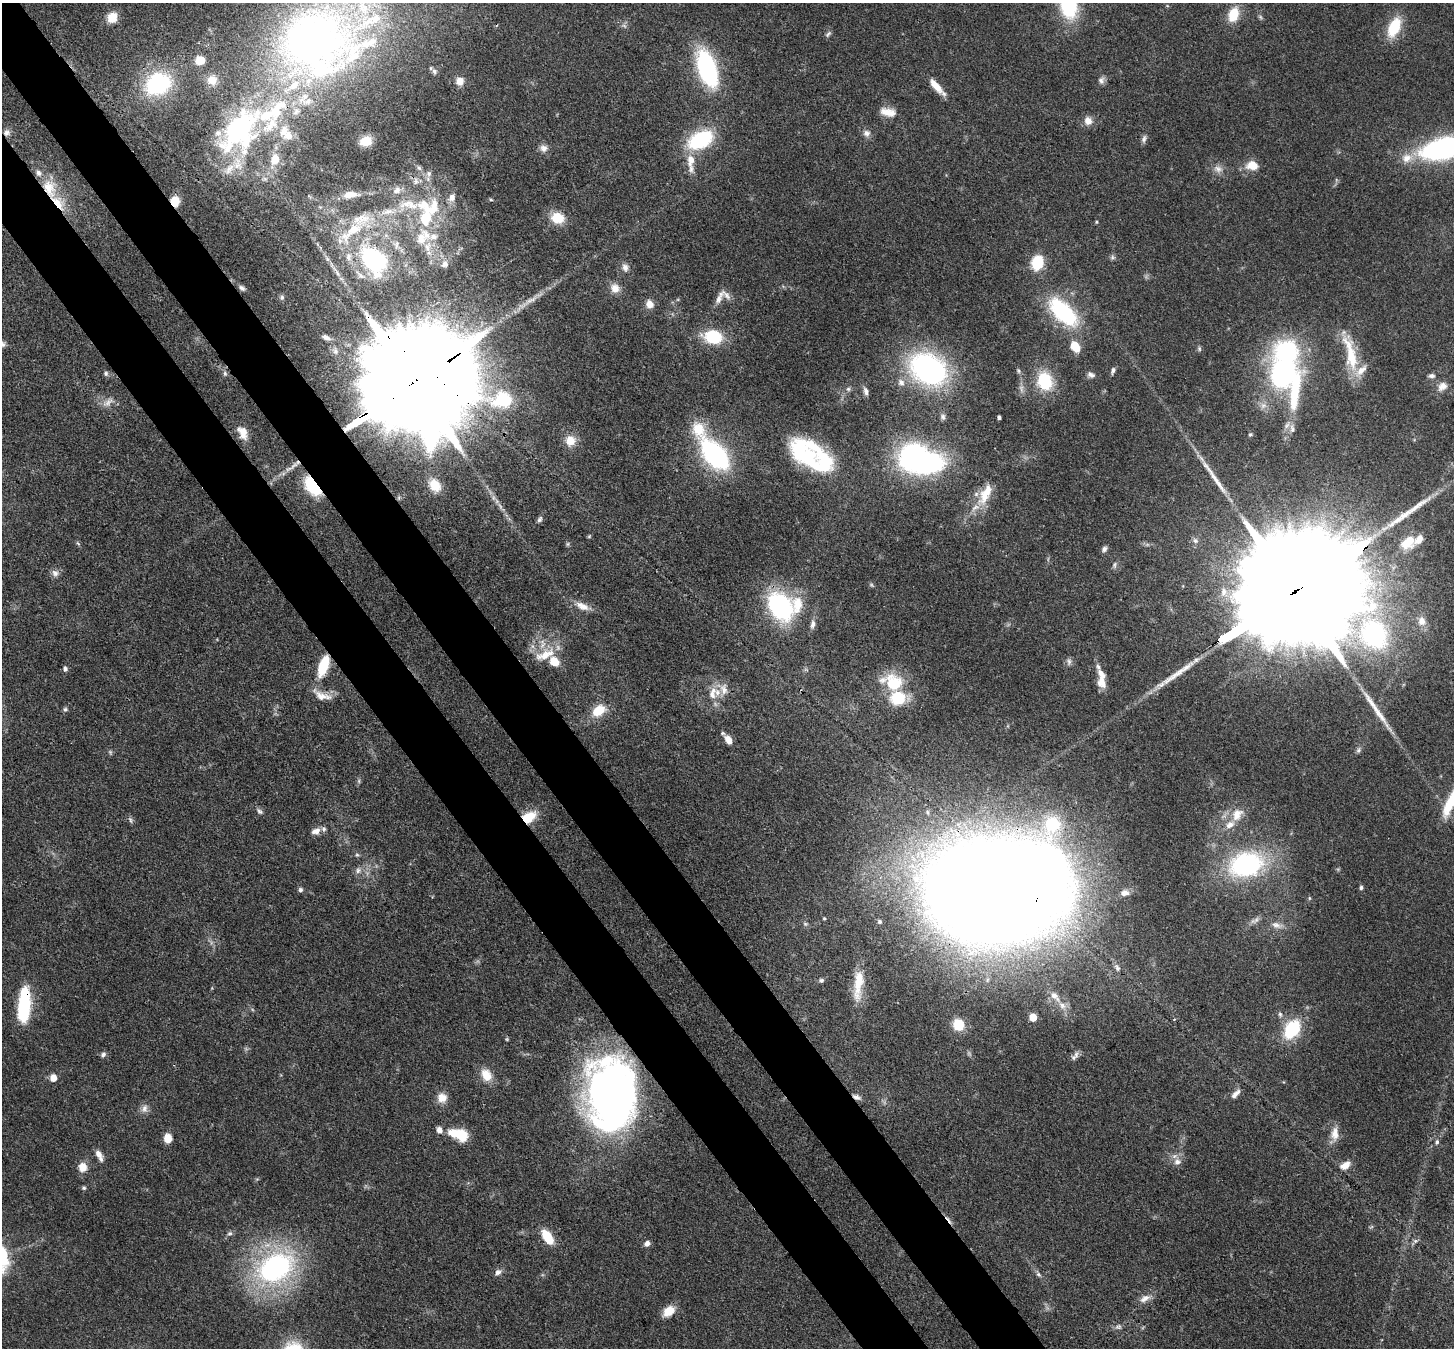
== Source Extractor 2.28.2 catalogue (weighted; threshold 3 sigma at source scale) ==
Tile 11 of 4 x 4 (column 3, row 3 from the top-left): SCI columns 2984-4435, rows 1692-3037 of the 5967 x 5939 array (HDU 1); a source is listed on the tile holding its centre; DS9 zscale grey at full resolution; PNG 1456 x 1350 px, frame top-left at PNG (2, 3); no overlay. Shown black and unused: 9% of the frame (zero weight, under 3 of 4 exposures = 7% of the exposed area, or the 3 px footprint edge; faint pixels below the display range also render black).
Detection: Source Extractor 2.28.2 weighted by HDU 2 'WHT'; one run over the whole footprint, this tile lists its part. Background 0.0985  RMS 0.0041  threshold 0.0186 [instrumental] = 3 sigma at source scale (4.5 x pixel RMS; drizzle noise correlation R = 1.50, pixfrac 1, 0.05/0.05 arcsec/px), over >= 5 px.
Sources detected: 223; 2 too faint to see at this stretch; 7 inside a brighter object's white glare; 1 cosmic-ray / hot-pixel residue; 2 long thin detections or spike segments (spike, bleed or trail) — not listed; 37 inside a brighter listed object's ellipse — not listed separately; the other 174 listed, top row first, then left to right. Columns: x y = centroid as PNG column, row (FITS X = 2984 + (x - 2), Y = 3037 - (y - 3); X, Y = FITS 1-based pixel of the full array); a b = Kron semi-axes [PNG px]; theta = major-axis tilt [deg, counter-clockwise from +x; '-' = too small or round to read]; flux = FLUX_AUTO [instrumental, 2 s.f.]
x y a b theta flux
1069 6 26 17 -79 31
1233 15 15 10 71 9.9
112 17 10 8 62 8.1
624 26 7 4 -20 0.81
1394 27 21 12 67 15
828 34 10 5 50 0.94
311 38 98 65 -9 220
200 60 8 7 - 7.8
707 68 31 15 -72 63
434 71 8 7 - 1.2
212 80 13 13 - 4.8
1101 80 10 8 -87 1.6
460 81 10 9 - 3.3
158 84 20 15 24 54
937 87 24 7 -48 5.8
296 112 11 6 44 1.5
888 112 20 10 -12 5.4
1088 121 11 10 - 3.4
239 130 50 33 51 84
284 132 17 12 62 5.3
7 133 9 8 - 1.9
866 133 10 9 - 2.1
1144 139 11 6 78 1.4
700 140 23 14 28 35
366 141 11 9 21 5.8
543 148 10 10 - 2.3
1445 148 44 18 14 92
275 159 14 11 75 5.8
691 160 18 10 86 6.1
1252 165 10 8 -8 7.2
419 168 8 5 -53 1.1
1218 169 13 9 -25 2.9
416 181 11 7 79 2
49 188 28 17 -70 14
397 190 12 9 42 2.9
350 194 17 8 7 4.8
491 200 5 3 - 0.48
175 201 9 7 -83 7.6
427 214 47 24 72 37
557 218 15 12 -16 9.8
1097 222 4 4 - 0.46
352 231 56 16 40 22
396 244 13 8 83 2.5
349 257 12 8 -85 3
1112 257 7 6 - 0.95
374 259 30 20 -50 55
1037 263 12 9 77 16
445 264 9 8 - 1.9
625 267 11 8 -82 2.2
337 273 7 4 -71 0.92
242 288 9 5 -36 1.2
615 288 12 11 - 3.9
282 297 7 5 77 0.92
719 297 23 7 60 3.2
649 304 10 9 - 3.5
1063 312 29 14 -44 48
713 337 17 13 -9 20
326 338 11 6 -28 1.7
1075 347 11 8 -54 8.3
1199 349 7 5 -71 0.78
1351 354 49 13 -76 18
928 369 30 22 -29 110
1113 370 7 5 73 1.3
1018 371 7 5 -57 0.74
106 373 7 6 - 0.92
225 373 7 5 -87 0.94
1283 374 24 20 76 68
1091 375 11 7 -24 1.7
1432 376 9 6 -5 1.3
1045 381 18 15 -73 19
901 382 10 9 - 2.4
412 383 71 24 32 28000
1442 386 14 11 39 3.6
848 389 6 6 - 0.97
866 391 11 6 -70 1.7
108 402 18 8 36 3.1
943 417 9 6 -65 1.2
999 417 4 3 - 1.1
1292 429 12 6 -89 1.9
242 433 19 11 -63 4.8
1250 434 5 4 - 0.58
570 441 12 12 - 5.9
715 454 31 16 -50 73
912 456 29 22 53 64
809 457 46 23 -50 31
435 485 15 11 -54 6.8
313 486 17 9 -52 27
985 494 37 14 63 12
500 506 10 4 -60 1.5
540 519 9 6 58 1.2
589 536 5 4 - 0.47
1195 541 8 6 -49 1.2
1408 542 19 13 39 8
78 543 8 3 -45 0.56
568 544 6 4 89 0.65
1104 549 7 6 - 1.4
1114 565 10 5 89 0.98
55 573 10 9 - 2
1224 592 14 9 80 4.2
1289 595 102 22 32 41000
582 606 21 9 -23 4.5
780 606 30 22 -57 54
1422 621 10 9 - 3.6
813 624 12 6 82 1.9
1374 634 33 28 -56 61
545 655 29 14 23 11
1069 662 10 6 84 1.2
323 666 19 8 70 19
65 669 7 6 - 1.1
1102 680 19 10 88 5.3
892 683 19 14 -20 20
724 689 16 9 -88 3.5
712 693 20 11 79 5.9
322 695 27 11 -20 5.5
898 698 17 15 15 14
65 709 6 6 - 0.84
599 710 11 8 37 13
728 740 10 7 -56 3.9
1358 750 9 5 69 1
359 781 6 4 -73 0.64
1451 802 39 10 65 15
259 811 9 6 -44 1.2
1237 814 20 14 60 7.1
528 817 14 9 32 12
130 820 9 4 -71 0.93
316 831 12 8 16 2.9
357 855 6 5 - 0.69
1246 864 30 21 15 65
358 870 9 7 58 1.7
1361 888 5 5 - 0.83
300 890 6 6 - 0.9
993 891 79 57 -4 2200
1125 893 10 8 11 1.9
1309 898 6 4 -89 0.47
1255 920 16 5 32 1.9
1276 925 13 9 -7 2.7
1117 968 8 6 -51 1.2
821 980 6 6 - 0.88
858 984 45 12 85 13
1055 996 17 8 -46 3.7
24 1005 33 10 86 36
1280 1014 7 5 -73 0.96
1033 1017 5 5 - 11
958 1025 10 9 - 11
1292 1029 17 11 57 26
507 1039 5 4 - 0.45
103 1054 7 6 - 1.1
1076 1054 11 7 65 1.7
486 1075 16 12 -62 6.4
53 1078 6 6 - 4.7
1235 1094 14 6 46 2.3
856 1097 11 6 -25 1.8
442 1098 12 12 - 4.5
613 1098 70 39 89 280
144 1109 12 9 68 2.4
459 1134 23 12 -19 12
1335 1134 19 10 88 4.8
168 1138 8 7 - 6.1
1437 1142 6 5 - 0.85
99 1155 15 6 -63 2.9
1177 1162 11 9 10 2.7
1345 1165 14 9 27 3.8
82 1167 10 8 89 5.3
84 1188 6 5 - 0.7
1371 1227 6 4 18 0.54
230 1233 7 6 - 1
547 1237 14 8 -57 12
647 1243 7 6 - 2
275 1268 38 27 32 93
498 1272 10 8 29 1.7
1038 1274 8 5 -45 1.1
1145 1298 17 8 27 3.3
669 1311 14 9 39 6
1118 1326 10 5 20 1.4
Overlapping masked pixels (flux is a lower limit): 13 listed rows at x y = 7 133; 49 188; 175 201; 412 383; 313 486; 985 494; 1289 595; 323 666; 528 817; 993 891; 24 1005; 856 1097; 613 1098
Isophote crosses this tile's border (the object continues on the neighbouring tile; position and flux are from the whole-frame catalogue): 3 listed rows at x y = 1069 6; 1445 148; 1451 802